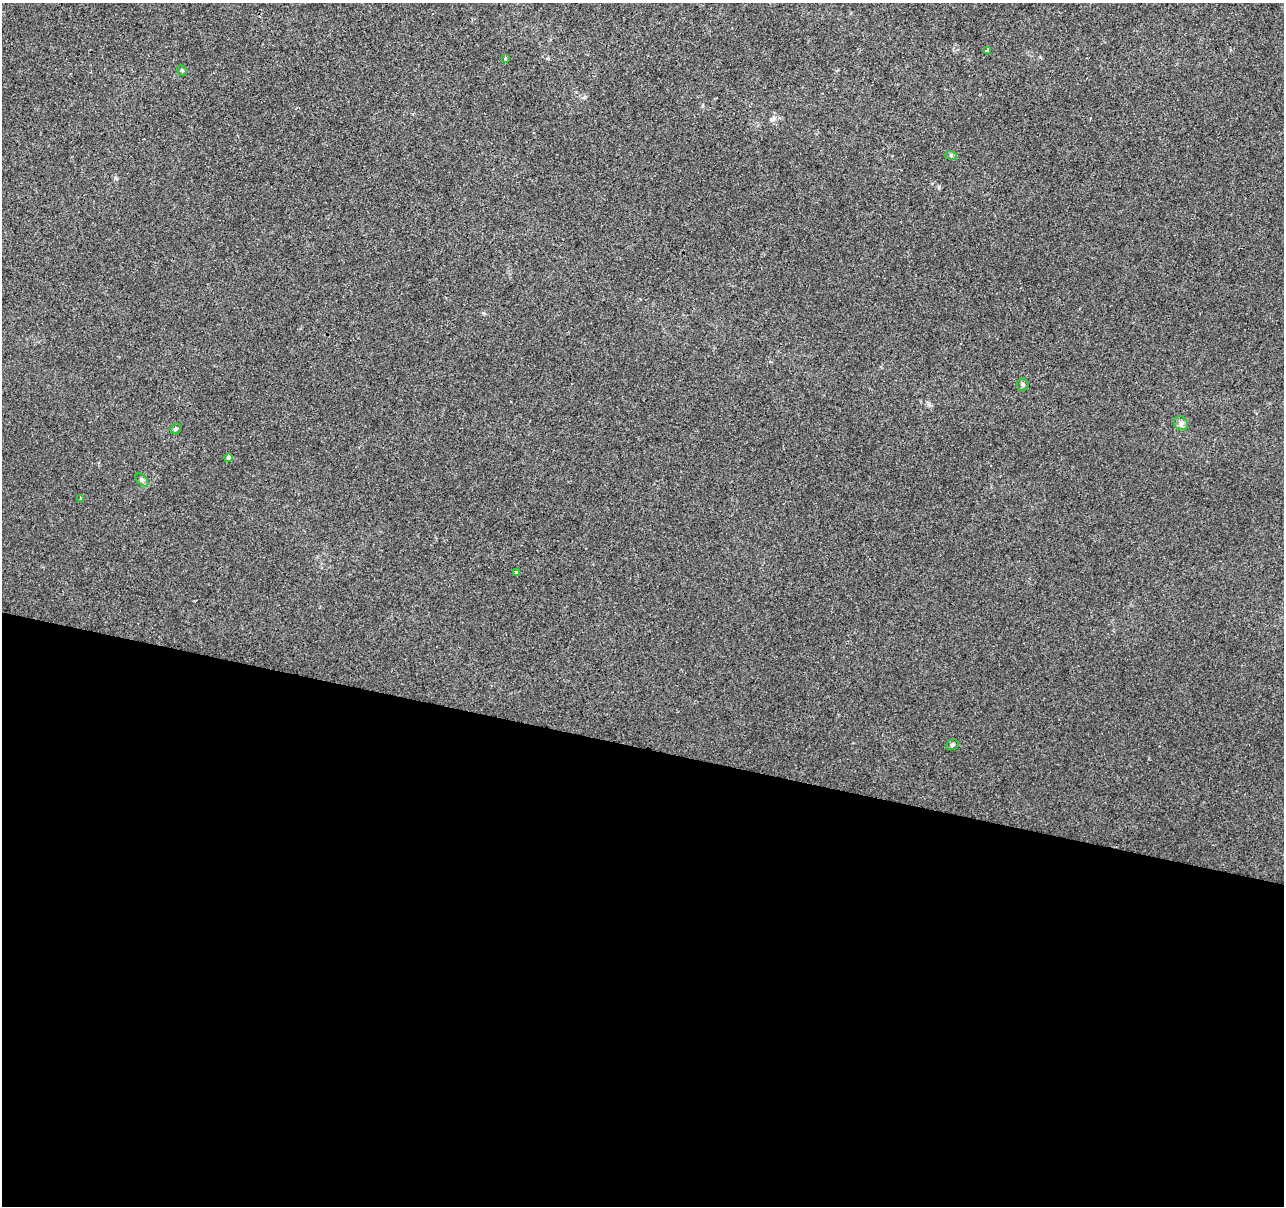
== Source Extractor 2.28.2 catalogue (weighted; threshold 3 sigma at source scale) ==
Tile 14 of 4 x 4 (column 2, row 4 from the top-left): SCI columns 1283-2564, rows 221-1424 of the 5136 x 5319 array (HDU 1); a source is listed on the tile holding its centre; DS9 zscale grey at full resolution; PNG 1286 x 1208 px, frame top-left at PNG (2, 3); each listed source drawn as its Kron ellipse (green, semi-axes under 4 px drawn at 4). Shown black and unused: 38% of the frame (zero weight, under 2 of 3 exposures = <1% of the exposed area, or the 3 px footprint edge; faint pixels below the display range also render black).
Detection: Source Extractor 2.28.2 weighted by HDU 2 'WHT'; one run over the whole footprint, this tile lists its part. Background 3.32e-04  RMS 0.0042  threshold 0.0188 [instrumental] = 3 sigma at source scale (4.5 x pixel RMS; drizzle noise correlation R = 1.50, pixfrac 1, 0.0396/0.0396 arcsec/px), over >= 5 px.
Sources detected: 12; all 12 listed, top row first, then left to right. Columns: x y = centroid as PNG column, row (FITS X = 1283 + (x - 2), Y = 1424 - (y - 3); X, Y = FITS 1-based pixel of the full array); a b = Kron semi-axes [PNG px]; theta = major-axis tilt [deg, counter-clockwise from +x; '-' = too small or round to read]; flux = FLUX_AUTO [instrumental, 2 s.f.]
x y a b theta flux
987 50 4 3 - 1.7
505 58 3 3 - 0.85
182 70 5 4 - 0.59
951 155 6 4 -19 0.53
1023 384 6 5 - 0.82
1181 423 8 6 -45 1.2
176 429 6 4 46 0.57
229 458 4 4 - 1.5
142 480 8 4 -45 0.89
81 498 3 3 - 0.5
516 572 3 3 - 1
952 745 6 5 - 0.82
Unlisted compact peaks at least as high as the median listed source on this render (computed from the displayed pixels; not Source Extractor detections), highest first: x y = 773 119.